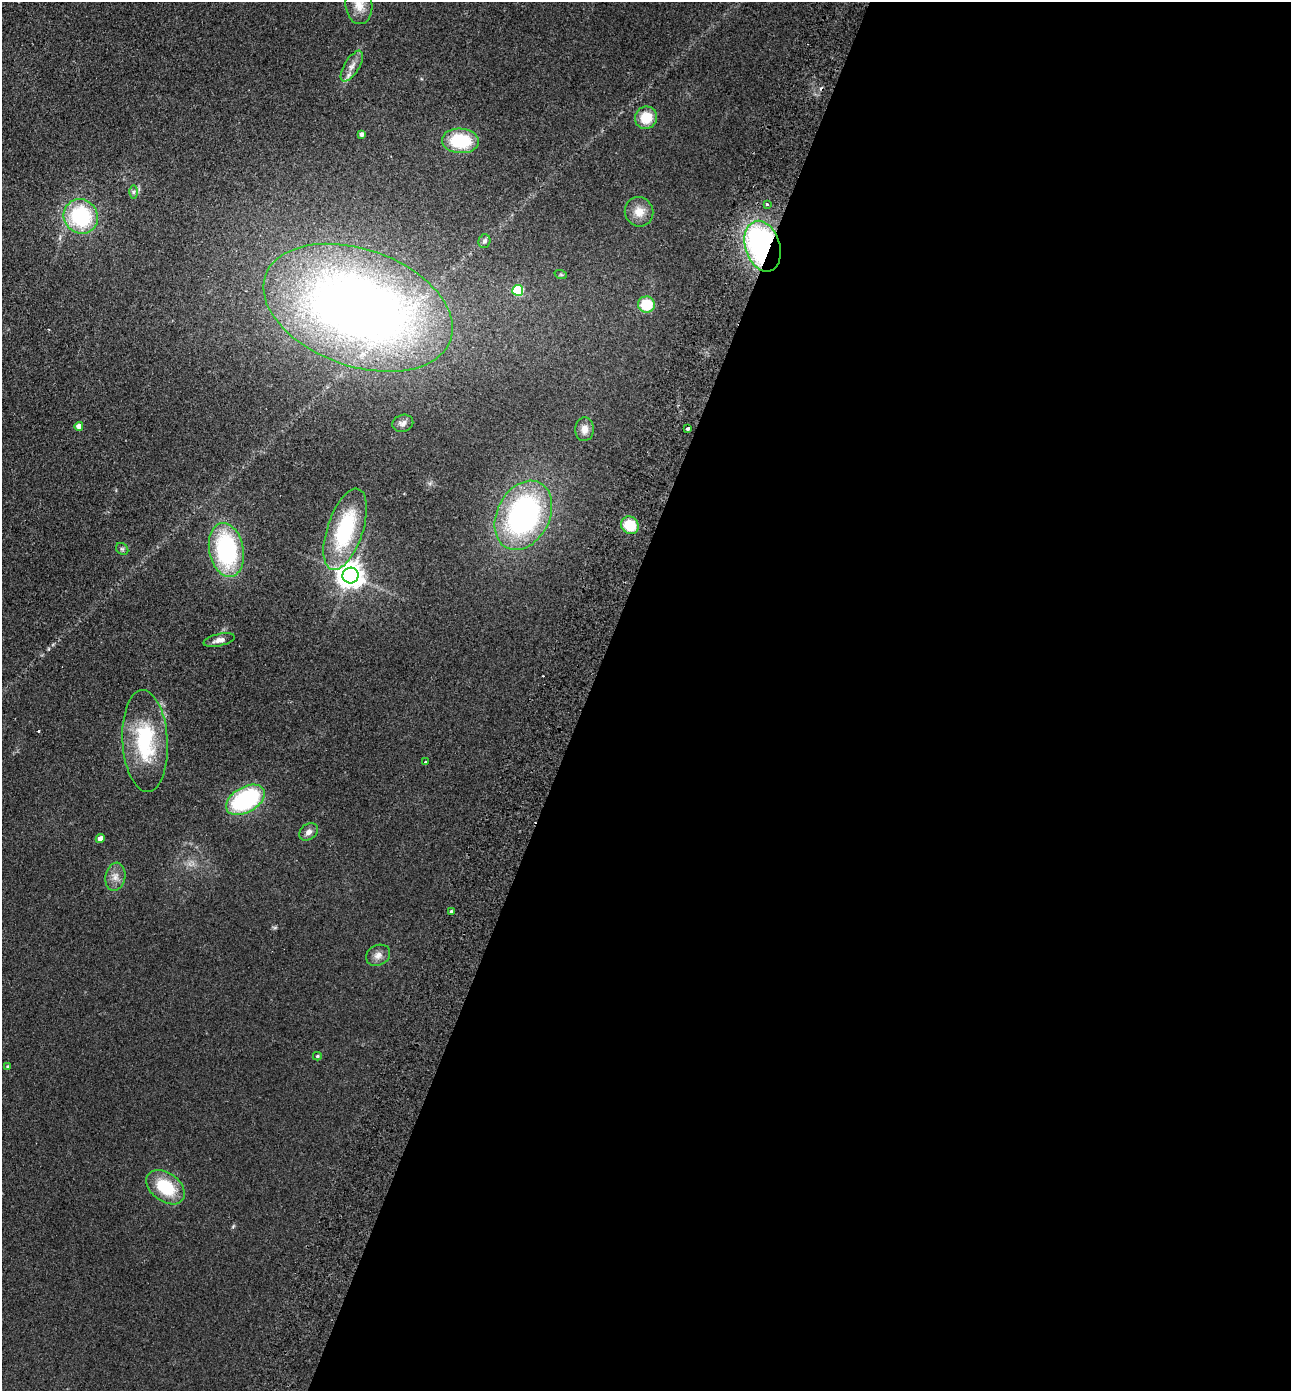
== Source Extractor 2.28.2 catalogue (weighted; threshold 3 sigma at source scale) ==
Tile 12 of 4 x 4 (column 4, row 3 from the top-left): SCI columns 4193-5481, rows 1417-2805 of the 5675 x 5610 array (HDU 1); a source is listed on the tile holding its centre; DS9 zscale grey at full resolution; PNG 1293 x 1393 px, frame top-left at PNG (2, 2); each listed source drawn as its Kron ellipse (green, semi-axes under 4 px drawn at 4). Shown black and unused: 55% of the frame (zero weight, under 2 of 3 exposures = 3% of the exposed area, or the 3 px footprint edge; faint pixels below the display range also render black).
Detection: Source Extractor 2.28.2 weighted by HDU 2 'WHT'; one run over the whole footprint, this tile lists its part. Background 0.132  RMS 0.011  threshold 0.0513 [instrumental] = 3 sigma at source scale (4.5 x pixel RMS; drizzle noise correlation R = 1.50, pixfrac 1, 0.05/0.05 arcsec/px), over >= 5 px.
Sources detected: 39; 2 cosmic-ray / hot-pixel residue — neither listed nor drawn; the other 37 listed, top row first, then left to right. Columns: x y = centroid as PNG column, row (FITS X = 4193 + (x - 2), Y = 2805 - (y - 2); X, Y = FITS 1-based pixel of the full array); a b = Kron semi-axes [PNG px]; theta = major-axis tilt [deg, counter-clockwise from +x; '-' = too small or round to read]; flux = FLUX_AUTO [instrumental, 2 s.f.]
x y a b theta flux
359 5 19 13 -84 16
352 66 17 7 58 9.1
646 118 11 11 - 24
362 134 4 4 - 4
460 141 18 12 -3 57
134 192 6 4 89 2.1
767 204 4 3 - 2
639 212 15 14 - 14
81 216 18 16 -49 95
484 241 7 6 - 3.2
763 246 26 17 -73 280
561 275 6 4 -19 1.4
518 290 5 5 - 82
646 305 8 8 - 35
358 308 98 58 -19 1100
403 423 10 8 18 4.9
79 426 4 4 - 8.4
584 429 12 9 85 7.9
688 429 3 3 - 4.9
523 515 36 26 63 250
630 525 9 8 - 31
345 529 42 18 71 110
122 549 7 5 -43 2.3
226 550 27 17 -79 140
351 575 8 8 - 1200
219 640 16 6 13 6.7
145 741 51 22 -86 89
425 762 3 3 - 1.8
245 800 21 12 30 130
308 832 10 7 37 5.5
100 838 5 4 - 7.8
115 877 14 10 80 8.9
451 911 4 3 - 1.6
378 955 13 10 28 7.5
317 1056 4 4 - 1.5
8 1067 4 4 - 1.9
166 1187 21 14 -36 48
Overlapping masked pixels (flux is a lower limit): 1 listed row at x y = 763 246
Isophote crosses this tile's border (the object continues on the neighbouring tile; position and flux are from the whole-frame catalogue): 1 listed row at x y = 359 5